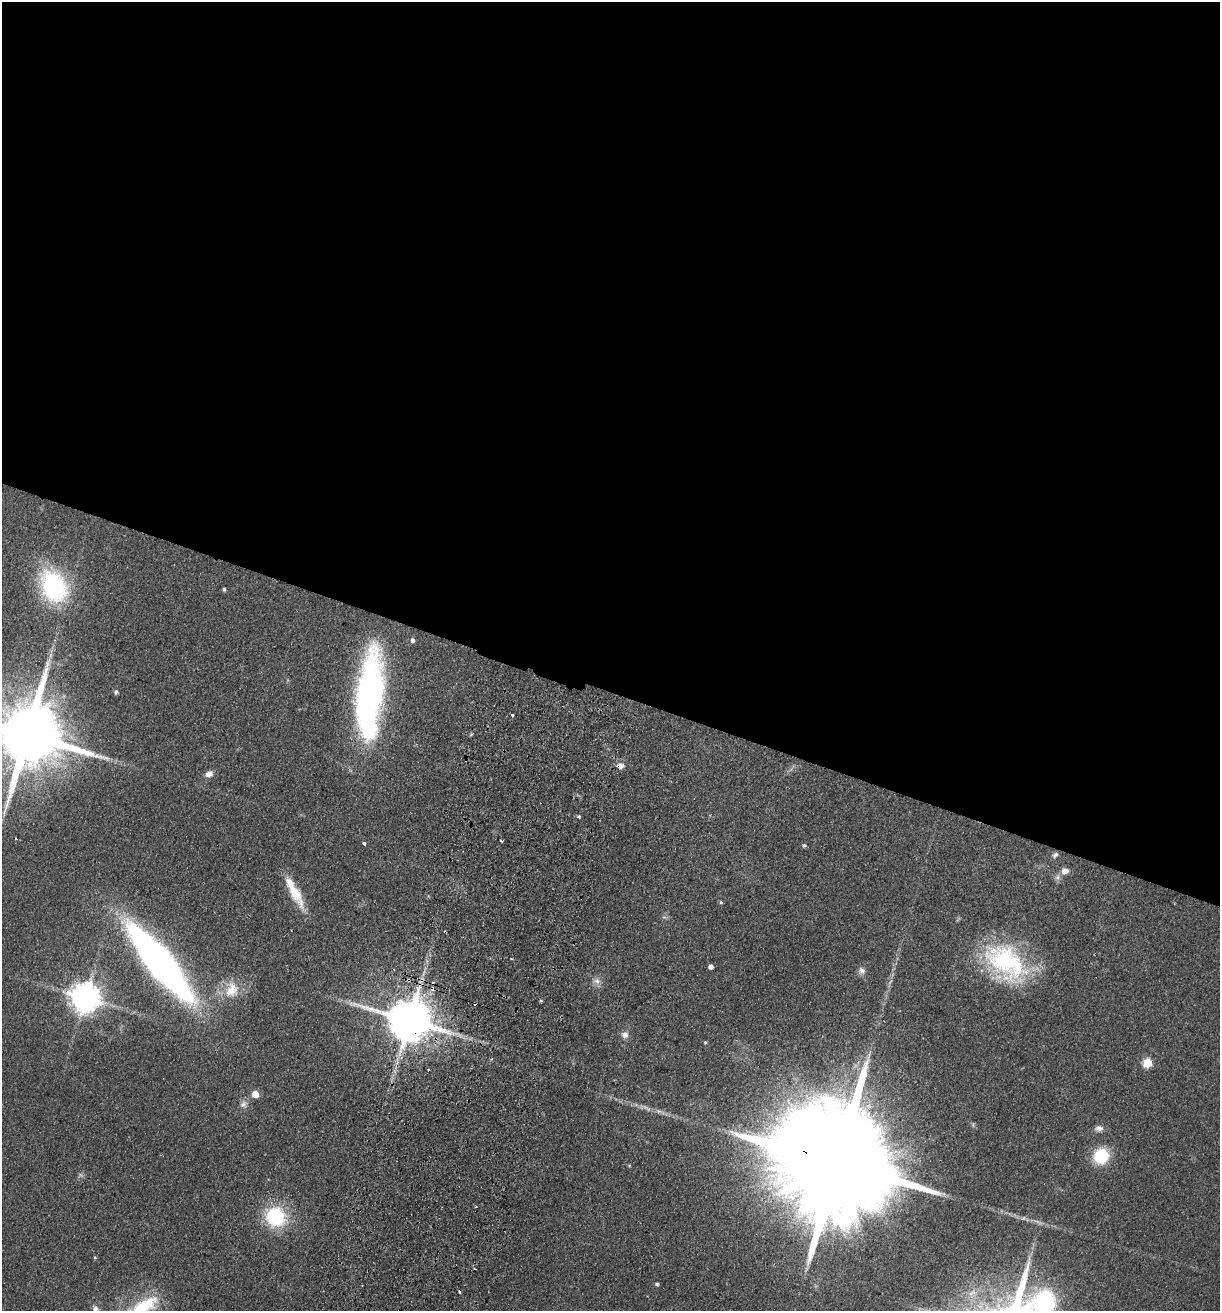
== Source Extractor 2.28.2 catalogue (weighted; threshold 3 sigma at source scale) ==
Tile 3 of 4 x 4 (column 3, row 1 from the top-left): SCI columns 2622-3839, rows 3946-5254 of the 5368 x 5274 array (HDU 1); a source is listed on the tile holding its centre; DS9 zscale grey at full resolution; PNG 1222 x 1313 px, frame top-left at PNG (2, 2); no overlay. Shown black and unused: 53% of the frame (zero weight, under 2 of 3 exposures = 3% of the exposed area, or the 3 px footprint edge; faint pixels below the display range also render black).
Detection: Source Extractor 2.28.2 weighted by HDU 2 'WHT'; one run over the whole footprint, this tile lists its part. Background 0.0768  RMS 0.0079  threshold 0.0354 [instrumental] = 3 sigma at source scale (4.5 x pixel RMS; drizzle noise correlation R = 1.50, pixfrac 1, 0.05/0.05 arcsec/px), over >= 5 px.
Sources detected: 58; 2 too faint to see at this stretch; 1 inside a brighter object's white glare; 6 cosmic-ray / hot-pixel residue — not listed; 2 inside a brighter listed object's ellipse — not listed separately; the other 47 listed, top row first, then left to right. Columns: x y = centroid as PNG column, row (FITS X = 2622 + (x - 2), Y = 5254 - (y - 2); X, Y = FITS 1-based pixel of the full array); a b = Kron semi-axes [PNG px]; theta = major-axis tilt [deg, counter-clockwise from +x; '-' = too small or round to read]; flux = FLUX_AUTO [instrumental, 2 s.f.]
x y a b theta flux
54 586 31 23 -60 110
224 589 4 4 - 1.5
413 640 5 5 - 2.7
116 692 5 4 - 1.8
368 697 95 28 83 240
513 716 3 3 - 8.1
27 734 20 17 -19 10000
471 734 6 4 70 0.92
620 765 9 7 -8 4.6
209 774 8 7 - 5.1
579 816 5 4 - 1.4
501 840 3 2 - 0.89
364 843 4 3 - 2.5
804 845 5 5 - 1.6
1055 855 8 5 40 2.1
1065 871 9 8 - 4.6
1058 877 9 7 47 2.8
295 892 41 12 -63 22
721 902 4 4 - 1.2
1006 962 59 36 -41 110
160 963 69 17 -51 510
711 967 4 4 - 3.8
862 971 11 9 -66 3.6
408 980 6 4 -28 1.7
597 981 12 8 -26 4.3
232 990 24 19 73 20
85 997 9 9 - 1300
541 1001 4 4 - 0.94
409 1020 13 11 -16 3600
625 1035 10 9 - 3.9
705 1042 4 3 - 1
1147 1063 5 5 - 35
255 1094 5 5 - 15
243 1104 11 10 - 4
660 1112 18 5 -20 5
1099 1128 11 8 1 3.7
1101 1156 14 13 - 35
836 1163 49 24 -20 46000
629 1165 5 3 - 0.72
275 1216 20 18 -32 58
1024 1218 6 4 -72 1.1
95 1257 4 4 - 0.91
657 1284 4 4 - 1.5
459 1291 3 3 - 1.7
1045 1303 50 34 -53 150
142 1307 48 17 32 46
95 1309 11 7 -66 3.9
Overlapping masked pixels (flux is a lower limit): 4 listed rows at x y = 620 765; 408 980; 409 1020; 836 1163
Isophote crosses this tile's border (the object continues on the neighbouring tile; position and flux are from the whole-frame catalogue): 4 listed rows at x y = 27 734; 1045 1303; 142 1307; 95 1309